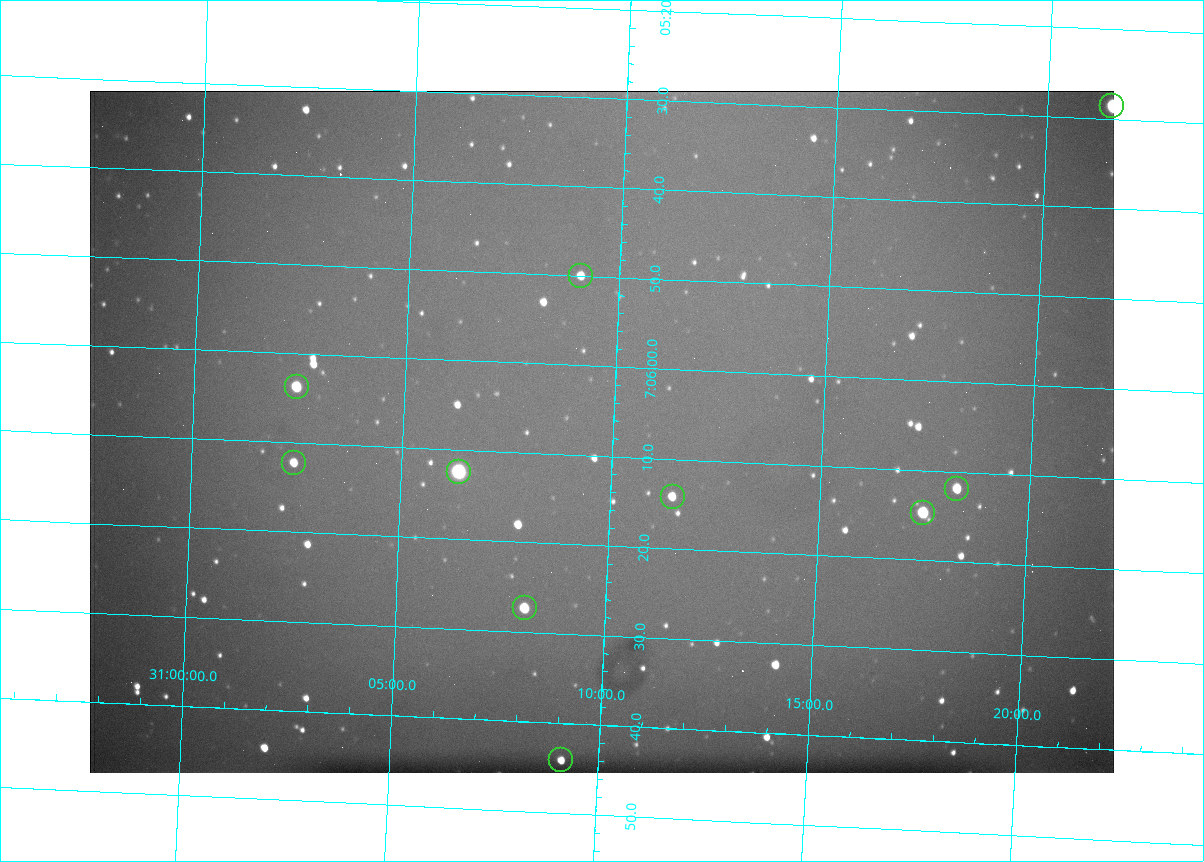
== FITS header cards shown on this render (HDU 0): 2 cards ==
NAXIS1  =                 1024 /fastest changing axis
NAXIS2  =                  682 /next to fastest changing axis

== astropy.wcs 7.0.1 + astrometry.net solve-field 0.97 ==
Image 1024 x 682 px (HDU 0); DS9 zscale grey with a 90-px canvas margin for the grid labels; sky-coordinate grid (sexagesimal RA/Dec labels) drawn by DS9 from the SOLVED WCS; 10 Tycho-2 reference stars matched to detected sources circled (green)
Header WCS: RA---TAN/DEC--TAN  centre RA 07:06:07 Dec +31:10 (106.53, +31.16 deg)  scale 1.44 arcsec/px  FOV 24.5' x 16.3'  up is -93 deg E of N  parity flipped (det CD > 0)
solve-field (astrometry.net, Tycho-2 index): VERIFIED the header's WCS against the Tycho-2 star catalogue (10 matches, 0 conflicts) and refined it, rather than solving blind
Solved WCS: RA---TAN-SIP/DEC--TAN-SIP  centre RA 07:06:07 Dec +31:10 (106.53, +31.16 deg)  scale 1.43 arcsec/px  FOV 24.4' x 16.3'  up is -92 deg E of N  parity flipped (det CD > 0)
The solver's refit moves the header's centre by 0.55 arcsec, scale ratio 0.9964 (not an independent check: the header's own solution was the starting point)
Tycho-2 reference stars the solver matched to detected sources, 10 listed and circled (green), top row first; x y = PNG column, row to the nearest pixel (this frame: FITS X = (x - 90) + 1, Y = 682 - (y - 91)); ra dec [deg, ICRS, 3 dp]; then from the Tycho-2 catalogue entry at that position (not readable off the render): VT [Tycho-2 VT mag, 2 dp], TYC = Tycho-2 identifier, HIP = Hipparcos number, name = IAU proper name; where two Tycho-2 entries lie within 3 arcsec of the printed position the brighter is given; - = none
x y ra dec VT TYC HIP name
1112 106 106.369 +31.359 8.79 2438-636-1 - -
581 276 106.458 +31.151 12.35 2438-728-1 - -
297 387 106.516 +31.041 10.39 2438-398-1 - -
294 463 106.551 +31.041 11.84 2438-663-1 - -
459 472 106.552 +31.106 9.20 2438-180-1 - -
957 489 106.550 +31.305 11.61 2438-184-1 - -
673 497 106.559 +31.192 11.79 2438-1039-1 - -
923 513 106.562 +31.292 10.01 2438-106-1 - -
525 608 106.614 +31.135 11.36 2438-550-1 - -
561 760 106.684 +31.152 11.76 2438-931-1 - -